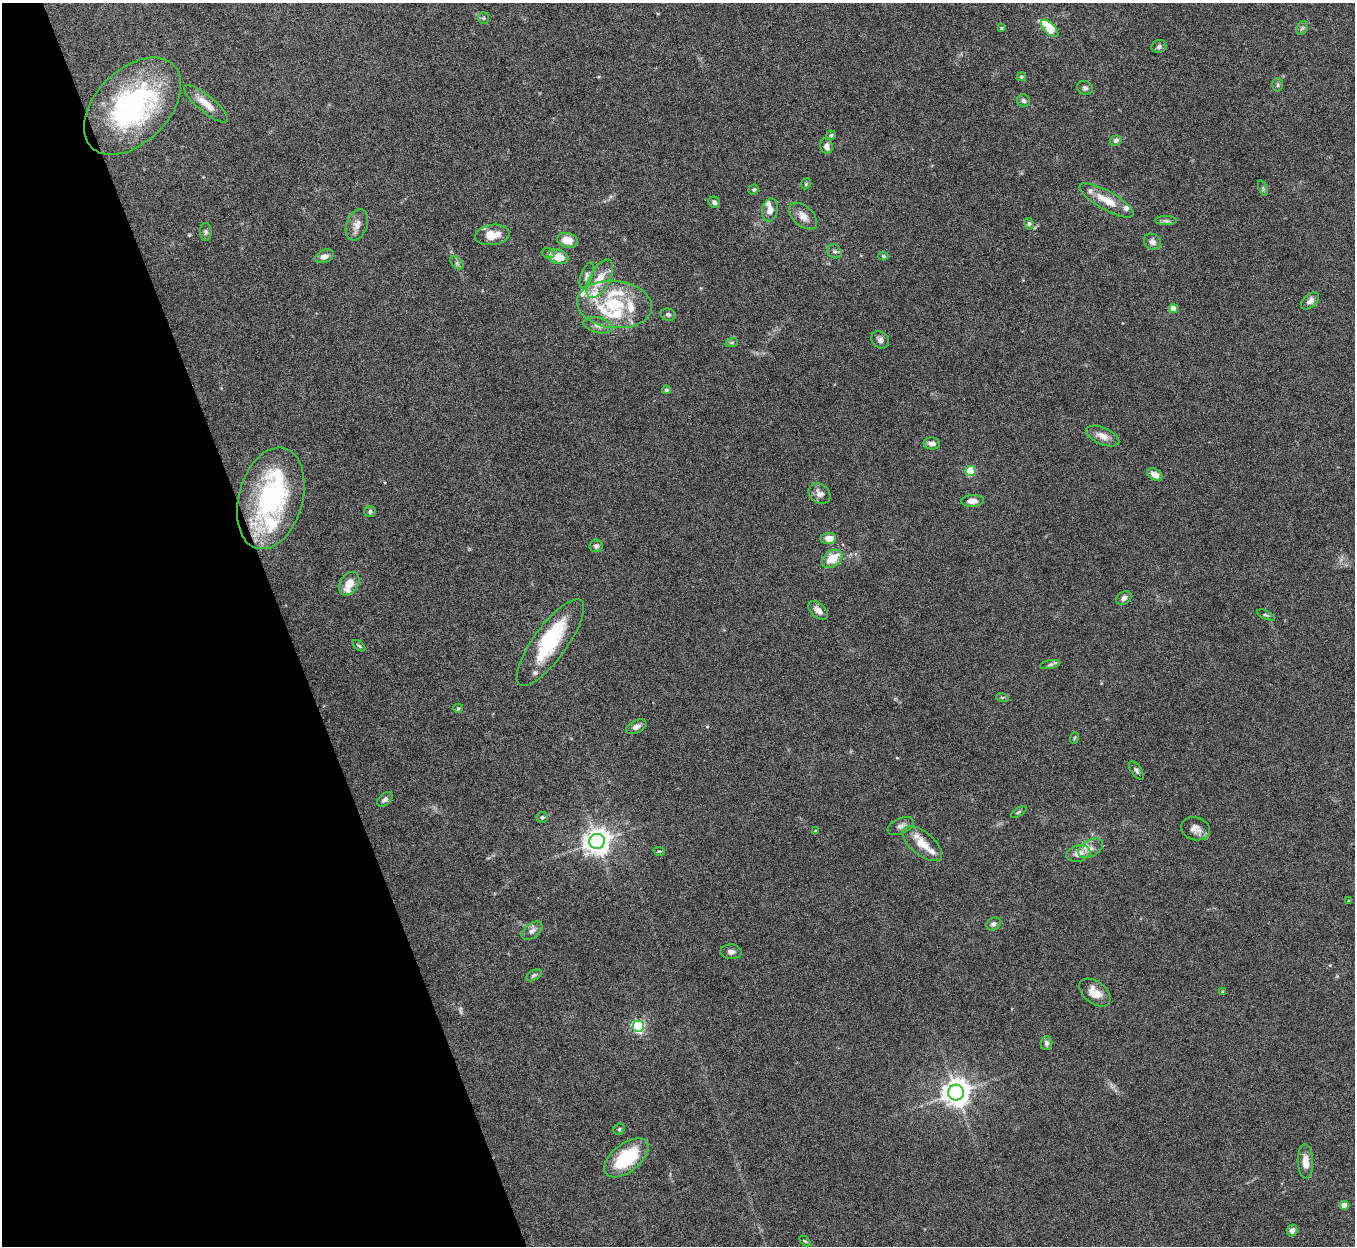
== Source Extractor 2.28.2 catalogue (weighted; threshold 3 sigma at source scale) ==
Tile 5 of 4 x 4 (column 1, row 2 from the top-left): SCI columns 4-1356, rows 2640-3883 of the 5419 x 5403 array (HDU 1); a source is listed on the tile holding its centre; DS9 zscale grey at full resolution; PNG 1357 x 1248 px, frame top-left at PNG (2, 3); each listed source drawn as its Kron ellipse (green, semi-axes under 4 px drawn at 4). Shown black and unused: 21% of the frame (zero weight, under 8 of 15 exposures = <1% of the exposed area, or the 3 px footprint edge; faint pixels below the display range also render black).
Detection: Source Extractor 2.28.2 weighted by HDU 2 'WHT'; one run over the whole footprint, this tile lists its part. Background 0.163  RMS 0.0048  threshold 0.0196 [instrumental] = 3 sigma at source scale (4.09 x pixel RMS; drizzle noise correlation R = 1.36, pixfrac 0.8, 0.05/0.05 arcsec/px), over >= 5 px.
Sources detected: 111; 2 inside a brighter object's white glare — neither listed nor drawn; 15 inside a brighter listed object's ellipse — not listed separately; the other 94 listed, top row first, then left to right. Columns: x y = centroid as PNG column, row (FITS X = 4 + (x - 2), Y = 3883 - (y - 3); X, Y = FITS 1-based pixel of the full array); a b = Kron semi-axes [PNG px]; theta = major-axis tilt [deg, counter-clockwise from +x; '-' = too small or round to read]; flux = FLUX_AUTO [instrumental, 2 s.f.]
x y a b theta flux
483 18 6 5 - 0.64
1001 28 4 3 - 0.48
1049 28 11 5 -45 21
1302 28 7 5 59 0.88
1159 47 7 6 - 1.3
1021 77 5 4 - 0.67
1277 85 6 5 - 0.9
1085 88 8 7 - 1.2
1023 101 7 6 - 1.1
206 104 28 8 -40 5.9
133 106 58 36 45 79
831 135 4 4 - 0.72
1116 140 6 5 - 1.5
826 146 8 6 -77 2.1
806 184 6 5 - 0.58
1263 188 8 4 -69 0.65
754 189 5 4 - 0.69
1107 200 30 9 -29 8.3
714 202 6 5 - 1.3
770 210 11 8 78 3.2
803 216 17 10 -42 3.9
1166 221 11 4 -1 1.1
1029 224 6 4 -75 0.72
357 225 16 10 70 3.6
206 232 9 6 -90 1.1
492 235 17 10 8 6.8
567 240 10 7 -11 6.2
1152 242 9 7 -34 2
834 251 7 6 - 1.2
549 253 7 5 -3 0.81
324 256 10 6 22 2.4
883 256 5 3 - 0.65
558 257 10 7 -17 7.1
457 263 8 5 -46 0.98
587 275 14 5 71 1.6
600 279 21 10 61 7.7
1310 301 10 6 43 1.9
614 304 37 23 -6 25
1173 308 4 4 - 7
668 315 7 6 - 1.1
598 325 15 7 -14 3
880 340 10 8 -46 1.6
732 342 6 4 19 0.59
666 390 4 4 - 0.7
1103 436 18 8 -23 3.8
932 443 8 6 -5 2.5
970 471 5 5 - 24
1155 474 8 5 -34 3.4
820 494 12 9 -35 2.6
271 498 52 32 74 69
972 501 11 6 3 2.8
370 512 5 5 - 1.1
828 538 8 5 5 4.3
596 546 6 6 - 1.3
832 559 11 7 36 8.6
349 584 13 9 57 6.5
1124 598 8 6 28 1.7
818 610 11 7 -42 2.9
1266 615 9 4 -25 0.76
550 643 52 16 54 27
359 646 7 4 -37 0.68
1050 664 10 4 11 1
1002 697 6 4 -17 0.64
458 708 5 4 - 0.57
636 727 11 6 25 2.2
1074 738 6 3 71 0.43
1136 770 10 5 -55 1.1
385 799 9 5 41 1.6
1019 812 9 3 34 0.63
542 817 5 5 - 0.89
901 826 14 7 24 2.1
1195 829 15 11 -16 3.3
815 831 4 2 - 0.34
597 841 8 7 - 440
922 844 23 11 -40 7.2
1091 848 13 8 30 3.2
659 851 6 3 -17 0.46
1078 854 12 8 14 4.9
1349 901 3 3 - 0.58
994 924 7 6 - 1.4
532 931 12 7 37 2.2
731 952 10 7 -3 1.8
534 975 8 5 30 0.95
1223 992 3 3 - 0.51
1095 993 18 11 -38 5.1
638 1026 6 5 - 70
1046 1043 7 6 - 1.6
956 1093 8 8 - 520
619 1129 6 5 - 0.73
626 1158 26 14 39 25
1305 1162 17 8 -88 4.3
1344 1205 4 4 - 7.2
1292 1230 6 5 - 1.8
805 1241 6 4 -43 0.54
Overlapping masked pixels (flux is a lower limit): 1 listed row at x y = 271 498